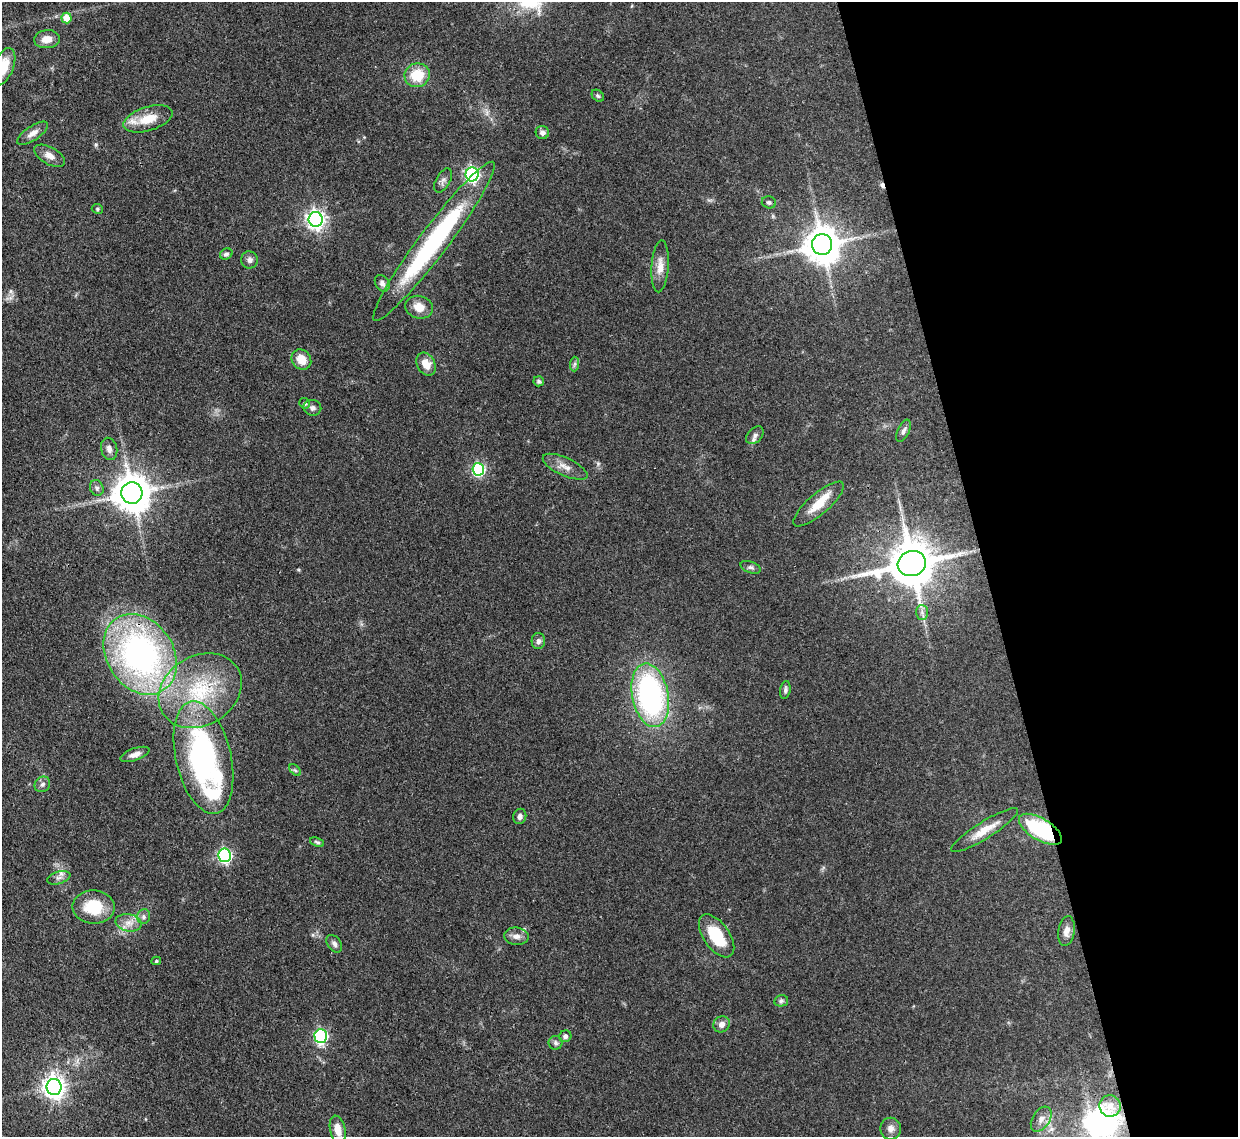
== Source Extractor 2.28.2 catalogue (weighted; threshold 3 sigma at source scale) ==
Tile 12 of 4 x 4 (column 4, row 3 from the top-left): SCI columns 3790-5025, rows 1354-2488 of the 5109 x 5092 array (HDU 1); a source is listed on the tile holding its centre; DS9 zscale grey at full resolution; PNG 1240 x 1139 px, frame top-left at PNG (2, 2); each listed source drawn as its Kron ellipse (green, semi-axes under 4 px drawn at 4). Shown black and unused: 21% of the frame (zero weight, under 3 of 4 exposures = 9% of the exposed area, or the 3 px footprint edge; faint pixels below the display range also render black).
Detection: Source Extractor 2.28.2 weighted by HDU 2 'WHT'; one run over the whole footprint, this tile lists its part. Background 0.114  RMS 0.0048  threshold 0.0217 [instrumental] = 3 sigma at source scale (4.5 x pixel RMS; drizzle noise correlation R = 1.50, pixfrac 1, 0.05/0.05 arcsec/px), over >= 5 px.
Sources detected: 74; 1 cosmic-ray / hot-pixel residue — neither listed nor drawn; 2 inside a brighter listed object's ellipse — not listed separately; the other 71 listed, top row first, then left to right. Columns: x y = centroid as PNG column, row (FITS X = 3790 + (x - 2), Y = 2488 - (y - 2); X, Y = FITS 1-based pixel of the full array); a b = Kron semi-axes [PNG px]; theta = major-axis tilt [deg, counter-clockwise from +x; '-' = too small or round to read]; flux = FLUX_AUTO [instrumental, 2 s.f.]
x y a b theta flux
66 18 5 5 - 9.4
47 39 13 9 5 4.8
3 67 19 10 68 11
417 75 13 11 17 13
598 96 7 5 -45 0.92
148 119 25 12 17 11
542 132 7 6 - 2.2
33 133 18 7 33 3.3
50 156 17 8 -29 3.8
472 174 7 6 - 110
443 181 13 7 62 2
769 202 7 6 - 1.1
97 209 6 4 -23 0.69
316 219 7 7 - 220
434 241 99 14 53 79
822 244 10 10 - 1200
226 254 6 5 - 1.2
249 260 8 8 - 2
660 266 26 8 86 5.6
382 283 9 6 -56 1.7
419 307 14 11 -16 6
301 360 11 9 -52 6.8
426 364 12 8 -60 5.6
575 364 7 4 88 1.1
539 381 5 5 - 0.97
305 403 5 5 - 1.2
312 408 9 8 - 1.6
904 431 12 6 65 1.6
755 435 10 7 43 1.8
109 449 11 8 -76 2.4
565 467 24 9 -25 4.8
478 469 6 6 - 62
97 488 8 6 -66 1.5
132 493 11 10 - 1200
819 504 32 10 41 10
912 564 14 12 15 2200
751 567 10 5 -19 1.4
922 612 7 6 - 1.6
538 641 8 6 86 1.8
140 654 43 33 -56 150
785 690 9 5 81 1.3
200 691 44 35 31 44
650 695 32 18 -79 100
135 754 15 6 20 3
203 757 57 27 -77 120
295 770 7 4 -45 0.79
42 784 8 7 - 1.7
520 816 8 6 73 1.8
1040 829 24 11 -31 44
985 830 39 8 32 8.8
317 842 7 4 -23 0.92
225 855 7 6 - 87
59 878 12 6 17 2.1
94 907 21 16 -2 16
144 917 7 6 - 1.4
128 923 13 8 -11 4.1
1066 931 15 8 81 3.5
516 936 12 8 -5 2.9
717 936 25 13 -55 19
334 944 10 6 -54 1.7
156 961 5 4 - 0.75
781 1001 7 5 13 1.1
721 1024 9 7 42 2.8
321 1036 7 6 - 72
565 1036 6 5 - 1.2
555 1043 7 7 - 1.4
54 1087 8 7 - 340
1110 1106 11 10 - 3.9
1041 1119 14 8 57 3.6
891 1129 11 10 - 3
338 1130 14 7 -77 5.5
Overlapping masked pixels (flux is a lower limit): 4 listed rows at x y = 434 241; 912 564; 140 654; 1040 829
Isophote crosses this tile's border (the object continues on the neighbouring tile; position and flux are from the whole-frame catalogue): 1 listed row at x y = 3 67